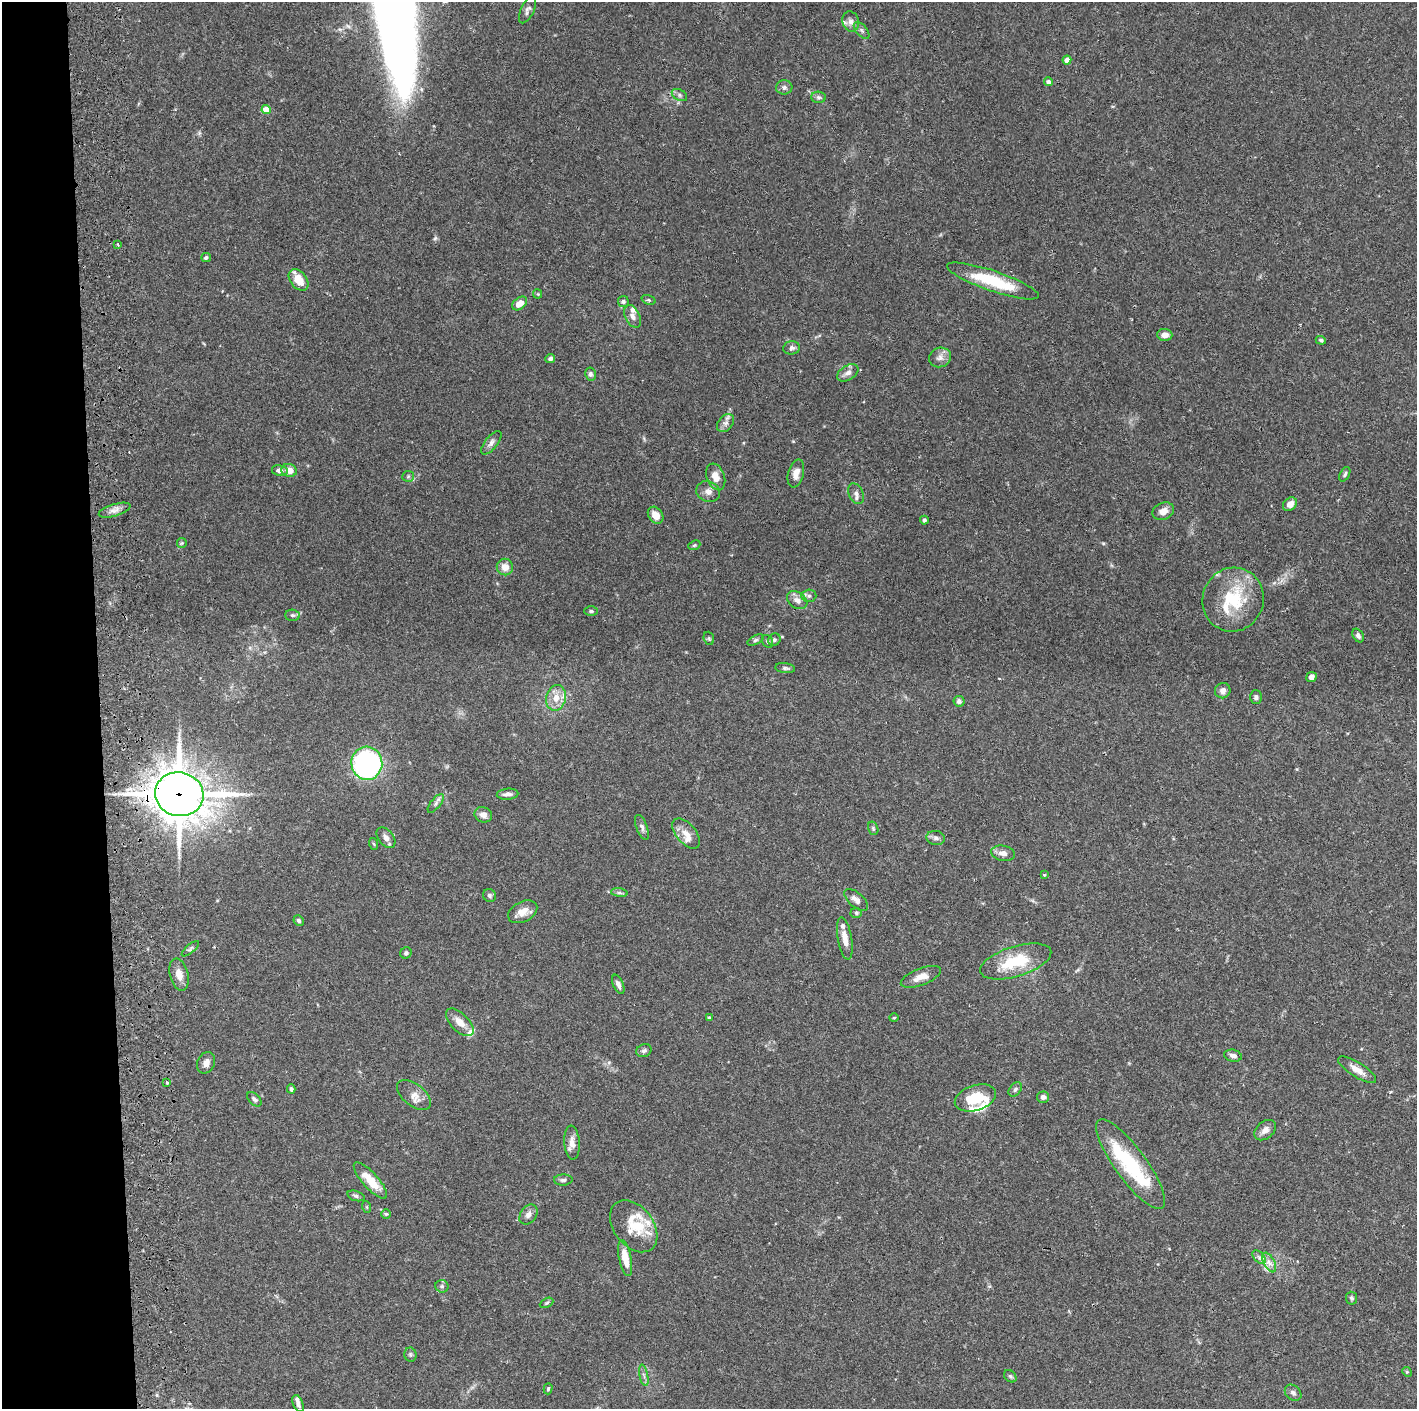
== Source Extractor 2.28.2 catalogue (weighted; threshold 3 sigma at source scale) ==
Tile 4 of 3 x 3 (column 1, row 2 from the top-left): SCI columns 59-1473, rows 1411-2817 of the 4359 x 4230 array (HDU 1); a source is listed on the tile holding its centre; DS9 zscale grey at full resolution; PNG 1419 x 1411 px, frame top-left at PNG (2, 2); each listed source drawn as its Kron ellipse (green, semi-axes under 4 px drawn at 4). Shown black and unused: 7% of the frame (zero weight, under 2 of 3 exposures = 3% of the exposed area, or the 3 px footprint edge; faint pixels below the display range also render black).
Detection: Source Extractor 2.28.2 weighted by HDU 2 'WHT'; one run over the whole footprint, this tile lists its part. Background 0.0769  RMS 0.005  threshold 0.0226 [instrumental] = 3 sigma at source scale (4.5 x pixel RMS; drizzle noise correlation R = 1.50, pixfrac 1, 0.05/0.05 arcsec/px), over >= 5 px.
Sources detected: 135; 1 inside a brighter object's white glare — neither listed nor drawn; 12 inside a brighter listed object's ellipse — not listed separately; the other 122 listed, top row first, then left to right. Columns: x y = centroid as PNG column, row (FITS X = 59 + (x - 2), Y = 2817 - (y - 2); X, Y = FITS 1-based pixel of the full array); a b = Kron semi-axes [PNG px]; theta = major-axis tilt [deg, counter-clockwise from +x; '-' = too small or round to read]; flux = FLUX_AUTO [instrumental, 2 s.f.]
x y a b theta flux
527 10 14 6 65 1.9
851 21 10 8 -73 2.4
862 30 10 5 -49 1.4
1067 60 4 4 - 4.1
1048 82 4 4 - 1.7
784 87 8 7 - 1.6
679 95 8 5 -28 1.3
819 97 7 5 -2 1.2
266 109 4 4 - 8.6
118 245 3 2 - 0.84
206 258 5 4 - 0.86
298 280 12 8 -53 8.1
993 281 48 10 -19 25
538 294 4 4 - 0.51
648 300 7 4 -19 0.86
623 301 5 5 - 1
520 303 8 5 38 5.3
633 316 12 7 -64 2.6
1165 335 7 6 - 3
1321 340 5 4 - 0.92
792 348 8 6 9 1.7
940 357 11 9 22 3
550 359 5 4 - 1.3
848 373 12 7 32 2.7
590 374 6 5 - 1.3
726 423 10 7 51 2.3
491 443 14 6 52 2.1
289 470 8 6 -15 5.4
280 471 8 5 -11 2.2
796 473 14 7 75 3.7
1345 474 8 4 62 1.2
408 476 6 5 - 0.87
716 477 14 9 -70 4.7
708 492 12 10 -22 3.1
856 494 11 7 -65 2.1
1290 504 8 6 41 3.5
115 510 16 6 17 3
1163 511 11 8 22 3.8
656 515 9 7 -54 4.4
924 520 4 4 - 1.1
182 543 5 5 - 0.68
694 545 6 4 22 0.69
505 567 8 8 - 4.5
809 596 7 6 - 1.4
797 600 11 8 -33 3.4
1233 600 32 30 68 28
591 611 6 5 - 0.89
293 615 7 5 -2 1.1
1358 635 7 5 -58 1.6
709 638 7 5 -69 0.79
756 640 8 4 27 0.99
774 640 6 6 - 1.1
767 641 7 5 -59 1.1
785 668 10 5 -8 1.1
1311 677 5 5 - 2
1223 691 8 7 - 2.6
1256 697 7 6 - 1.3
556 698 13 10 76 5.7
959 701 5 5 - 1.6
367 763 17 15 -85 110
179 794 24 22 -15 1500
508 794 11 5 5 2.3
436 803 11 5 52 1.5
483 815 9 7 -25 2.6
642 827 13 5 -69 1.8
873 828 7 5 -74 0.82
686 833 18 9 -49 5
386 838 12 7 -51 2.7
936 838 9 7 -9 1.7
374 844 6 4 -70 0.6
1003 853 12 7 -11 3.3
1044 875 3 3 - 0.8
619 893 8 4 -8 1.1
490 895 7 6 - 1.1
856 900 14 7 -41 3
523 912 15 10 28 5.1
856 913 5 5 - 0.88
299 920 5 5 - 1.2
845 938 21 7 -80 4.9
190 949 10 4 41 0.95
406 953 6 5 - 1.1
1016 961 37 15 17 21
179 974 16 9 -76 4.6
921 977 21 8 21 5
618 984 10 5 -66 2.1
709 1018 4 3 - 0.55
894 1018 5 3 - 0.49
460 1022 17 9 -45 4.8
644 1051 8 6 24 1.3
1233 1056 9 6 -14 2
206 1063 11 8 66 2.6
1357 1070 22 7 -32 4.7
167 1083 3 2 - 1.1
291 1089 4 4 - 1.3
1015 1089 8 5 50 1.1
414 1095 20 11 -39 4.7
1043 1097 6 5 - 1.9
975 1098 21 12 18 14
254 1099 9 5 -45 1.3
1265 1130 12 8 40 2.9
572 1142 17 8 -85 3.8
1131 1164 54 15 -54 40
370 1180 23 7 -48 10
563 1180 9 5 2 1.2
356 1196 9 5 -17 1.2
367 1207 6 4 -71 0.5
386 1214 5 5 - 0.69
528 1215 11 8 54 2.6
634 1226 29 20 -52 13
1259 1257 8 5 -45 1.6
625 1258 18 6 -78 7.3
1269 1262 11 5 -62 2.7
442 1286 6 6 - 1.1
1351 1298 6 5 - 1.1
547 1303 7 4 27 0.81
410 1355 7 6 - 0.97
1407 1372 5 4 - 0.49
644 1375 11 3 -78 1.3
1010 1376 7 5 -44 0.89
548 1389 5 4 - 0.71
1293 1393 9 7 -44 1.8
298 1403 9 5 -69 1.8
Overlapping masked pixels (flux is a lower limit): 1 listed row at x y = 179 794